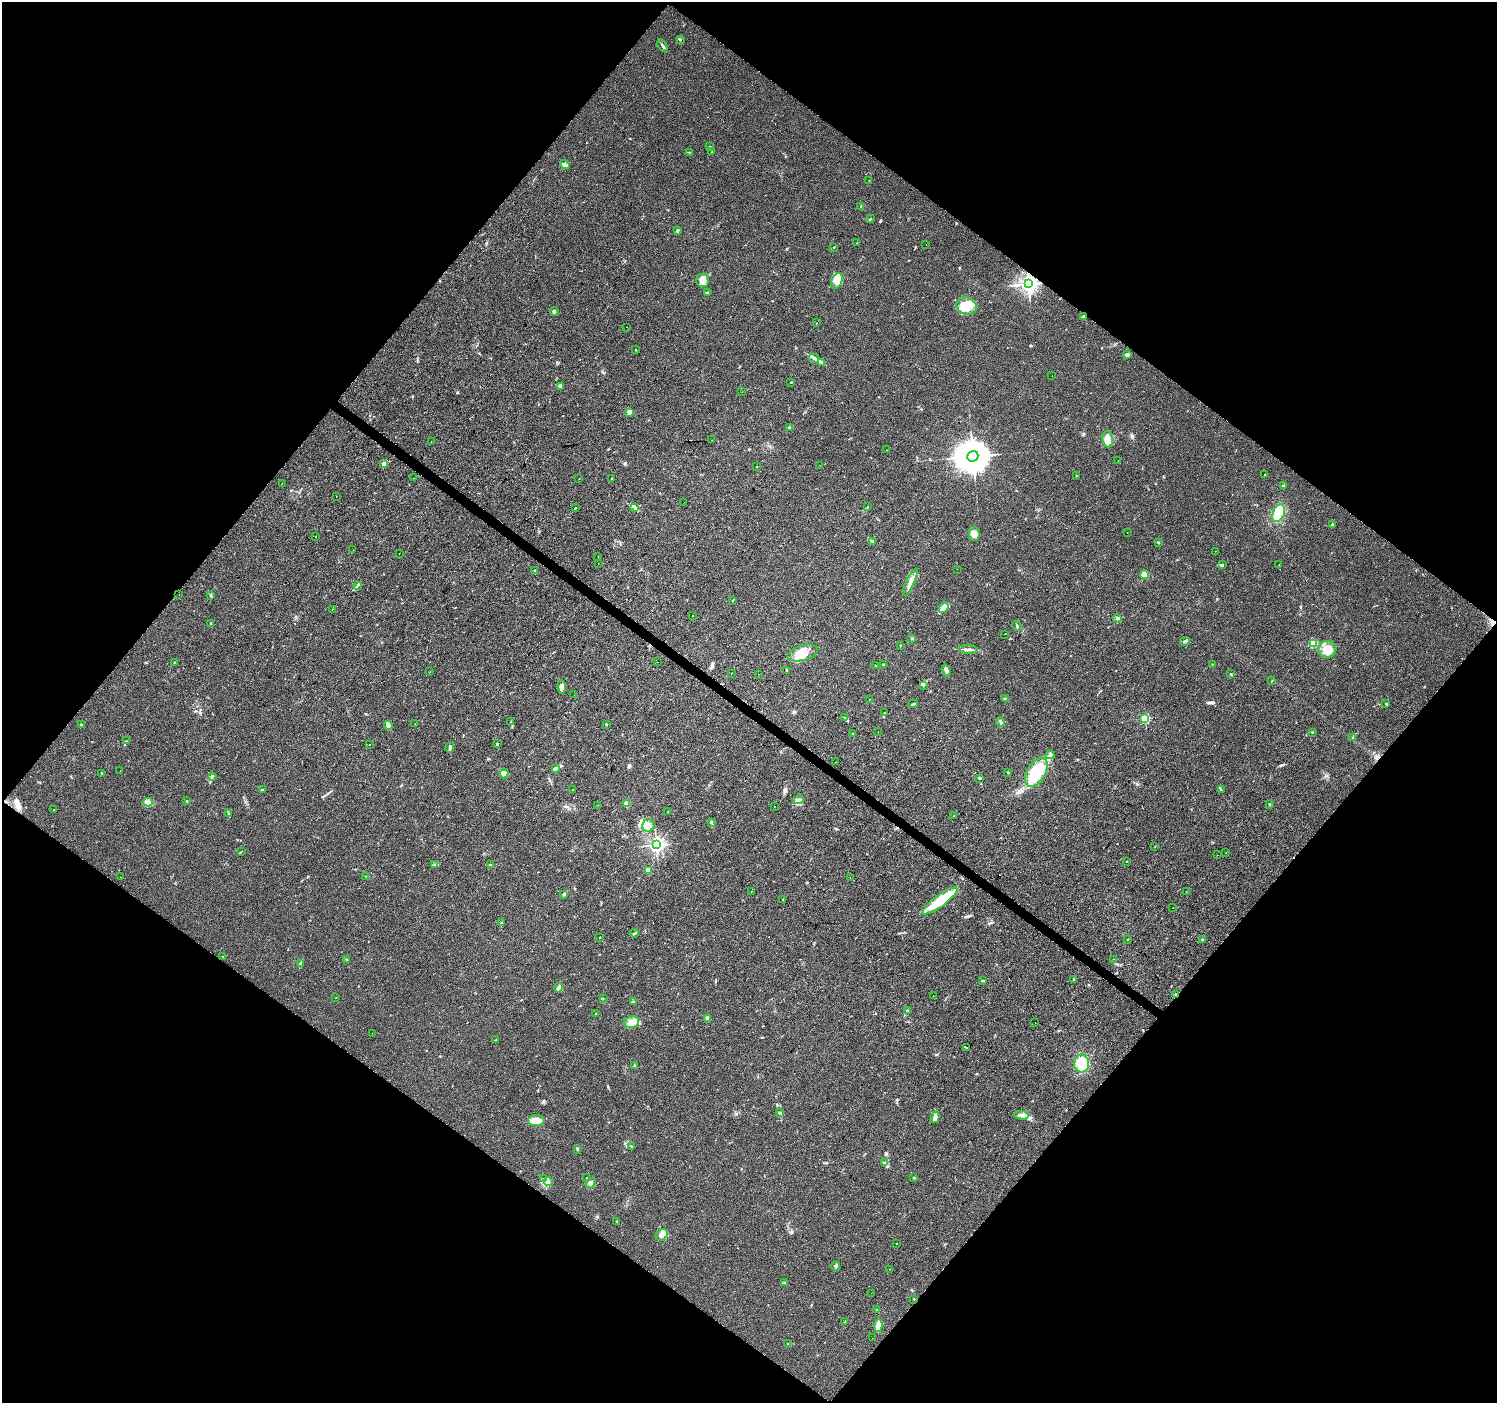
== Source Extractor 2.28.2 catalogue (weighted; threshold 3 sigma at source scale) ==
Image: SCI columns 9-5988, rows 243-5843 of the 5988 x 6020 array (HDU 1 of 3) = the unmasked area's bounding box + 8 px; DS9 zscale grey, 4 x 4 block average (1 PNG px = mean of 4 x 4 image px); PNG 1499 x 1405 px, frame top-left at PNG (2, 2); each listed source drawn as its Kron ellipse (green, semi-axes under 4 px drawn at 4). Shown black and unused: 50% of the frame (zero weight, under 2 of 3 exposures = <1% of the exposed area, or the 3 px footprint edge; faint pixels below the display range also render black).
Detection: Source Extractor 2.28.2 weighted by HDU 2 'WHT'. Background 0.0475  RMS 0.0062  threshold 0.0279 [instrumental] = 3 sigma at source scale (4.5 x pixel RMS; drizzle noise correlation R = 1.50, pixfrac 1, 0.0396/0.0396 arcsec/px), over >= 5 px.
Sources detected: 253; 4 inside a brighter object's white glare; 15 cosmic-ray / hot-pixel residue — neither listed nor drawn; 2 coinciding with a brighter row at this scale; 11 inside a brighter listed object's ellipse — not listed separately; the other 221 listed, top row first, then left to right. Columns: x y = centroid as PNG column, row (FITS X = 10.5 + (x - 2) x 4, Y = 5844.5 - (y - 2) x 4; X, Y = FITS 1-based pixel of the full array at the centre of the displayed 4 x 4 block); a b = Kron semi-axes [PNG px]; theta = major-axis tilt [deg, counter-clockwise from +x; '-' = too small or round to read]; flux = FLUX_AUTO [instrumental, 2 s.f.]
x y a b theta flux
680 39 4 2 - 4
662 46 7 2 -55 6.8
710 147 2 2 - 2.7
689 152 2 2 - 1.7
712 152 2 2 - 1.6
565 164 5 3 - 8.5
869 181 2 2 - 0.73
861 206 2 2 - 1.9
870 218 2 2 - 1.9
677 231 3 2 - 5.5
857 243 2 2 - 1.4
926 244 2 2 - 2.1
834 247 2 2 - 1.1
703 280 7 6 - 24
837 281 8 5 65 25
1028 284 3 3 - 1500
707 293 2 2 - 2.2
966 306 10 8 -27 58
554 311 4 3 - 5.1
1084 316 4 2 - 4.9
817 323 2 2 - 1.4
626 327 2 2 - 1.9
636 350 2 2 - 1.8
1127 355 4 3 - 10
814 358 5 3 - 9.4
821 362 3 2 - 3
1052 376 2 2 - 0.66
791 382 2 2 - 2
560 386 3 3 - 5.8
742 392 2 2 - 0.56
630 412 4 2 - 3.3
789 428 4 2 - 3.6
1108 439 8 5 -82 48
711 440 2 2 - 1.4
431 441 2 2 - 0.77
886 450 2 2 - 4.3
973 456 6 5 - 9800
1118 461 2 2 - 0.8
384 464 2 2 - 45
820 465 2 2 - 2.6
757 467 2 2 - 5.3
1265 474 2 2 - 1
1076 476 2 2 - 0.96
413 478 2 2 - 1.9
579 479 2 2 - 0.8
612 479 2 2 - 4.8
282 483 2 2 - 1.2
1283 486 3 2 - 3.5
336 497 2 2 - 3.9
684 502 2 2 - 1.5
576 507 2 2 - 27
635 507 2 2 - 2.7
867 507 2 2 - 1.8
1279 513 9 5 68 75
1332 525 4 2 - 3.4
1127 533 2 2 - 0.61
974 534 7 5 77 25
316 537 2 2 - 1.5
872 541 3 2 - 4.8
1158 542 2 2 - 1.8
353 550 2 2 - 13
1215 551 2 2 - 0.73
399 554 2 2 - 4.3
598 556 2 2 - 1.2
598 563 2 2 - 1.7
1222 565 3 2 - 3.3
1279 565 2 2 - 1.1
957 569 2 2 - 0.86
535 570 3 2 - 2.9
1144 574 4 3 - 32
910 582 15 3 64 25
358 586 4 2 - 2.7
179 595 2 2 - 0.65
211 595 3 2 - 3.9
733 600 3 2 - 2.1
944 608 5 4 - 13
332 609 2 2 - 29
693 615 2 2 - 4.4
1117 618 4 2 - 5.7
211 623 3 2 - 2.2
1017 626 5 2 - 4.4
1005 634 2 2 - 2.1
912 638 3 2 - 2.4
1185 641 5 2 - 5.4
1313 643 4 3 - 32
900 645 2 2 - 1.4
968 649 9 2 -7 11
1327 649 9 8 - 44
803 653 16 7 15 62
174 662 2 2 - 1.8
658 662 2 2 - 2.5
1212 664 2 2 - 1.4
876 665 2 2 - 1.6
883 665 2 2 - 2.7
787 670 3 2 - 2.3
946 670 6 3 -72 11
430 671 2 2 - 7
731 673 2 2 - 3.8
758 674 2 2 - 0.57
1230 674 2 2 - 1.2
1272 681 2 2 - 1.3
923 685 2 2 - 1.6
561 687 7 3 -88 15
574 695 2 2 - 3.3
1005 698 2 2 - 1.2
870 699 2 2 - 1.5
913 704 5 2 - 3.8
1386 704 2 2 - 2.5
884 713 2 2 - 1.7
844 718 2 2 - 1.9
1145 718 2 2 - 250
511 722 2 2 - 2.4
1001 722 5 2 - 6
81 724 2 2 - 6.7
415 724 2 2 - 0.87
606 724 2 2 - 3.5
388 725 4 3 - 17
878 732 2 2 - 1.4
1312 732 2 2 - 2.2
853 734 3 2 - 3
1353 737 2 2 - 1.4
126 741 2 2 - 0.89
497 744 3 2 - 4
369 745 2 2 - 5.8
450 747 5 3 - 8.8
1050 755 4 2 - 6.8
836 762 2 2 - 0.76
555 768 4 3 - 8.4
120 771 2 2 - 1.2
1008 772 2 2 - 1.5
1036 772 16 9 61 130
102 773 2 2 - 5.2
504 773 5 2 - 5.7
212 777 3 2 - 5.4
979 778 3 2 - 3.5
572 789 2 2 - 0.58
262 790 3 2 - 3.8
1221 790 2 2 - 2
799 800 6 2 11 7.5
187 801 2 2 - 1.7
148 802 4 3 - 9.1
626 804 2 2 - 80
1269 804 3 2 - 3.2
598 805 2 2 - 0.74
774 806 2 2 - 2
54 810 2 2 - 2.1
668 812 2 2 - 1
229 814 3 2 - 2
954 816 2 2 - 2.8
711 823 3 2 - 4.1
648 825 6 6 - 21
656 845 2 2 - 1300
1155 847 2 2 - 0.89
241 852 3 2 - 1.8
1226 853 2 2 - 2.9
1218 855 2 2 - 1.3
1126 861 2 2 - 3.1
435 865 4 2 - 5.2
490 865 3 2 - 3.3
648 870 2 2 - 54
366 876 2 2 - 0.82
120 877 2 2 - 0.74
850 877 2 2 - 1.4
751 891 2 2 - 0.57
1186 892 2 2 - 3.9
564 894 3 2 - 7.2
783 900 2 2 - 2.2
940 901 21 5 37 140
1173 908 2 2 - 5.6
502 922 2 2 - 2
634 933 5 2 - 4.4
600 937 2 2 - 1.3
1128 939 2 2 - 1.5
1202 939 2 2 - 1.3
223 957 2 2 - 2.3
347 959 3 2 - 2.5
1113 959 2 2 - 1.1
300 963 4 2 - 3.8
1074 979 2 2 - 1.8
983 980 4 2 - 2.9
558 988 4 3 - 8.1
933 995 2 2 - 0.52
1176 995 3 2 - 2.8
336 997 2 2 - 0.77
603 998 2 2 - 1.4
633 1002 2 2 - 1.2
907 1010 2 2 - 1.9
596 1013 2 2 - 4.4
708 1019 2 2 - 57
631 1022 7 6 - 35
1035 1022 2 2 - 2.5
372 1033 2 2 - 0.56
496 1040 2 2 - 1.3
967 1047 2 2 - 98
1082 1064 9 7 89 56
634 1065 2 2 - 2
779 1112 2 2 - 1.9
1021 1115 7 3 -7 13
935 1117 6 3 76 14
536 1120 8 5 4 49
632 1147 3 2 - 2.9
578 1150 2 2 - 2.2
884 1162 2 2 - 1.6
544 1178 2 2 - 2.2
586 1178 2 2 - 1.2
913 1178 2 2 - 1.9
548 1181 4 3 - 7.4
591 1183 6 3 45 8.6
616 1221 2 2 - 0.96
662 1235 6 5 - 22
897 1243 2 2 - 1.7
836 1266 5 3 - 8.7
889 1269 2 2 - 0.86
784 1282 4 2 - 2.6
871 1293 2 2 - 0.66
914 1299 3 2 - 1.8
877 1310 4 2 - 3.2
845 1322 3 2 - 2.5
878 1326 6 3 83 30
872 1338 2 2 - 0.37
788 1344 2 2 - 1.4
Overlapping masked pixels (flux is a lower limit): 2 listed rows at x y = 1028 284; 1176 995
Diffuse or blended objects may show on this block-average render without a row.